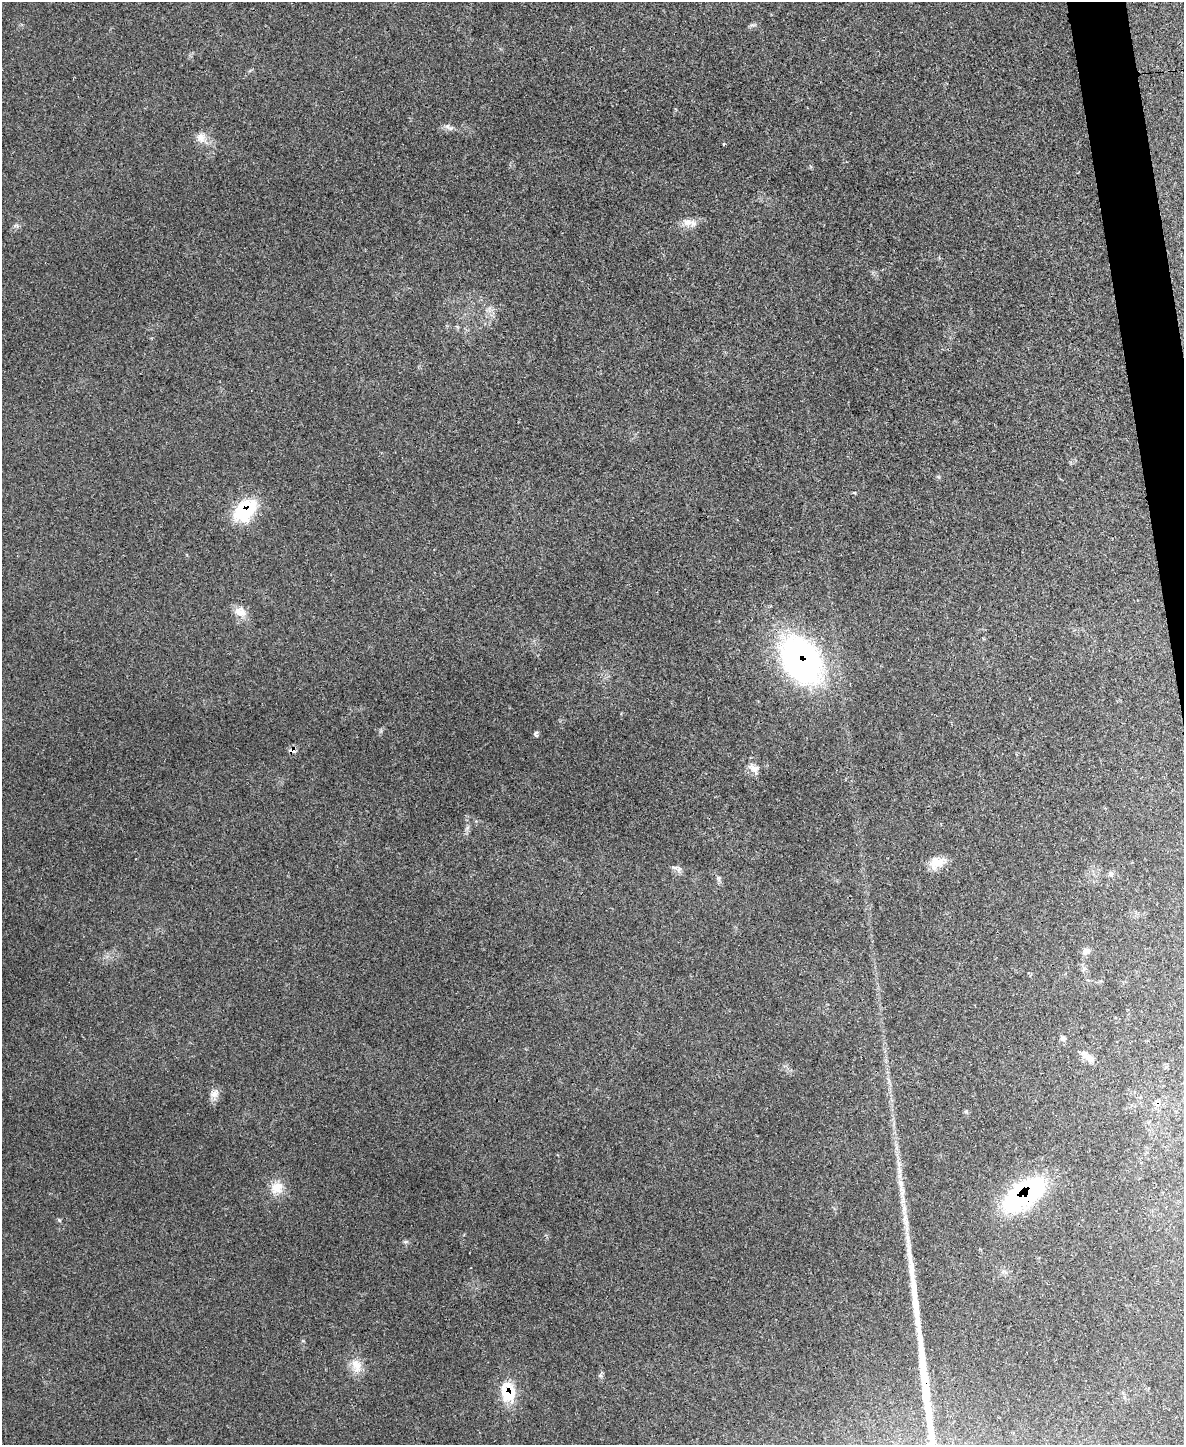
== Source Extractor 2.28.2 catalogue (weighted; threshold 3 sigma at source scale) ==
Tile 6 of 4 x 3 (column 2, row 2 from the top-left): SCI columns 1183-2364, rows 1581-3023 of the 4735 x 4709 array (HDU 1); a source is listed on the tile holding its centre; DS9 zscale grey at full resolution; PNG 1186 x 1447 px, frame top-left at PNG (2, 2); no overlay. Shown black and unused: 2% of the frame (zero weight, under 3 of 4 exposures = <1% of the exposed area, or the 3 px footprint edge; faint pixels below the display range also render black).
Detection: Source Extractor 2.28.2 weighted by HDU 2 'WHT'; one run over the whole footprint, this tile lists its part. Background 0.0442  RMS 0.0051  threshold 0.023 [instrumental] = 3 sigma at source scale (4.5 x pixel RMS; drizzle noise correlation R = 1.50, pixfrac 1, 0.05/0.05 arcsec/px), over >= 5 px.
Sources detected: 23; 1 inside a brighter listed object's ellipse — not listed separately; the other 22 listed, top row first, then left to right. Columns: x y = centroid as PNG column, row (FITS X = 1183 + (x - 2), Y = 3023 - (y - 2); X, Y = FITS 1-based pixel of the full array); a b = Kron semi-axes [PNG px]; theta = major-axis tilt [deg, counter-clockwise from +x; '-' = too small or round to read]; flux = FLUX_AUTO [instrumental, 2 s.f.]
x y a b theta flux
447 126 9 6 -61 1.8
201 138 13 11 -85 4.1
687 222 12 9 -27 3.5
245 510 28 18 42 30
240 612 16 13 -39 5.7
801 660 51 36 -59 140
536 734 8 5 -86 0.96
293 750 9 8 - 2
754 768 16 10 -31 3.8
936 862 20 13 18 7.1
1110 874 8 7 - 1.6
718 878 6 4 46 0.83
1086 951 11 8 31 2.3
1083 969 7 4 71 1
1062 1038 6 6 - 1.2
1087 1057 22 8 -39 4.4
214 1094 15 9 37 3.1
901 1183 11 8 -79 2.9
277 1188 19 15 43 7.9
1024 1195 47 21 36 77
356 1365 20 13 -66 7
508 1392 24 17 -80 16
Overlapping masked pixels (flux is a lower limit): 5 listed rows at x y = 245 510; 801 660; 293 750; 1024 1195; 508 1392
Unlisted compact peaks at least as high as the median listed source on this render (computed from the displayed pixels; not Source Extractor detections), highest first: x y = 59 1220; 675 868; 406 1242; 752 25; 467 828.